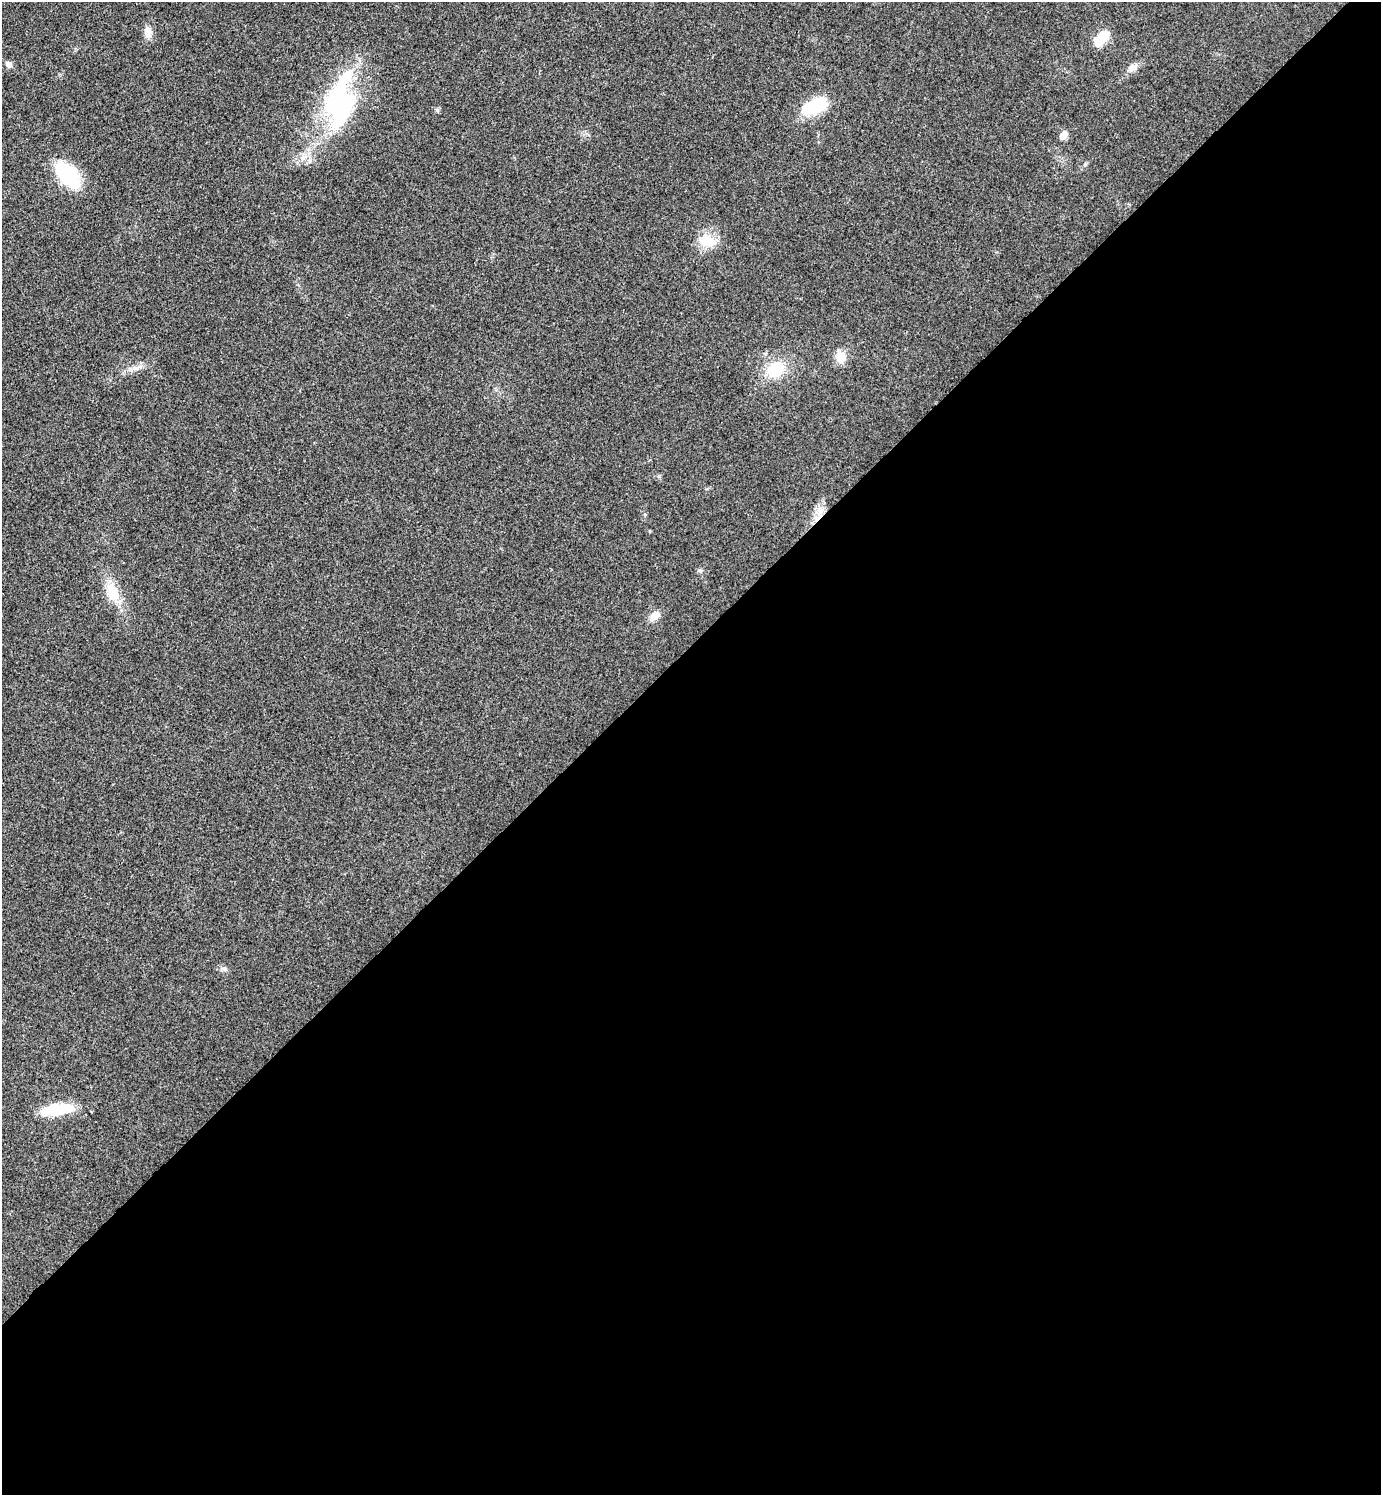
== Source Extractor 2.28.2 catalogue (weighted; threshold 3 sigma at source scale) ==
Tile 15 of 4 x 4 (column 3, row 4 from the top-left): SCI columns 3062-4440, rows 4-1496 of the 5980 x 5981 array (HDU 1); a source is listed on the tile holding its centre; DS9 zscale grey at full resolution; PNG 1383 x 1497 px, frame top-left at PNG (2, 2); no overlay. Shown black and unused: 57% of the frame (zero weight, under 3 of 4 exposures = <1% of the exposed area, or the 3 px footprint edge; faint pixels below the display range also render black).
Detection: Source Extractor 2.28.2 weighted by HDU 2 'WHT'; one run over the whole footprint, this tile lists its part. Background 0.0281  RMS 0.0053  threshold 0.0241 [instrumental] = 3 sigma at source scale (4.5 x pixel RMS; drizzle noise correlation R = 1.50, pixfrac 1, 0.05/0.05 arcsec/px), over >= 5 px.
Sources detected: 19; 1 inside a brighter object's white glare — not listed; the other 18 listed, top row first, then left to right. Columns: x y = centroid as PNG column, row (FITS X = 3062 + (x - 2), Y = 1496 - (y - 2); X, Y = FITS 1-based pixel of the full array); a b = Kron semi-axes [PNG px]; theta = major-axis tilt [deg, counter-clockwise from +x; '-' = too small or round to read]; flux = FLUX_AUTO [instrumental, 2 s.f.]
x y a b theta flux
148 32 15 10 -76 4.4
1102 38 17 8 49 16
8 64 10 7 -54 2
1133 67 14 9 31 3.8
340 104 58 38 -90 73
814 106 33 15 22 24
1064 135 9 8 - 3.4
68 175 32 18 -48 34
707 240 24 16 -8 12
840 357 13 12 - 7.3
134 368 16 6 25 3.7
775 370 21 16 32 19
820 511 20 10 77 7
700 571 7 5 -43 1.1
113 592 26 13 -67 15
654 616 13 9 46 5
224 969 9 5 -19 1.5
57 1109 30 11 7 26
Overlapping masked pixels (flux is a lower limit): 1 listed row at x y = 820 511
Unlisted compact peaks at least as high as the median listed source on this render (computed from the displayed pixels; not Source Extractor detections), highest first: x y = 437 110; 659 476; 645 514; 707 489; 650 531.